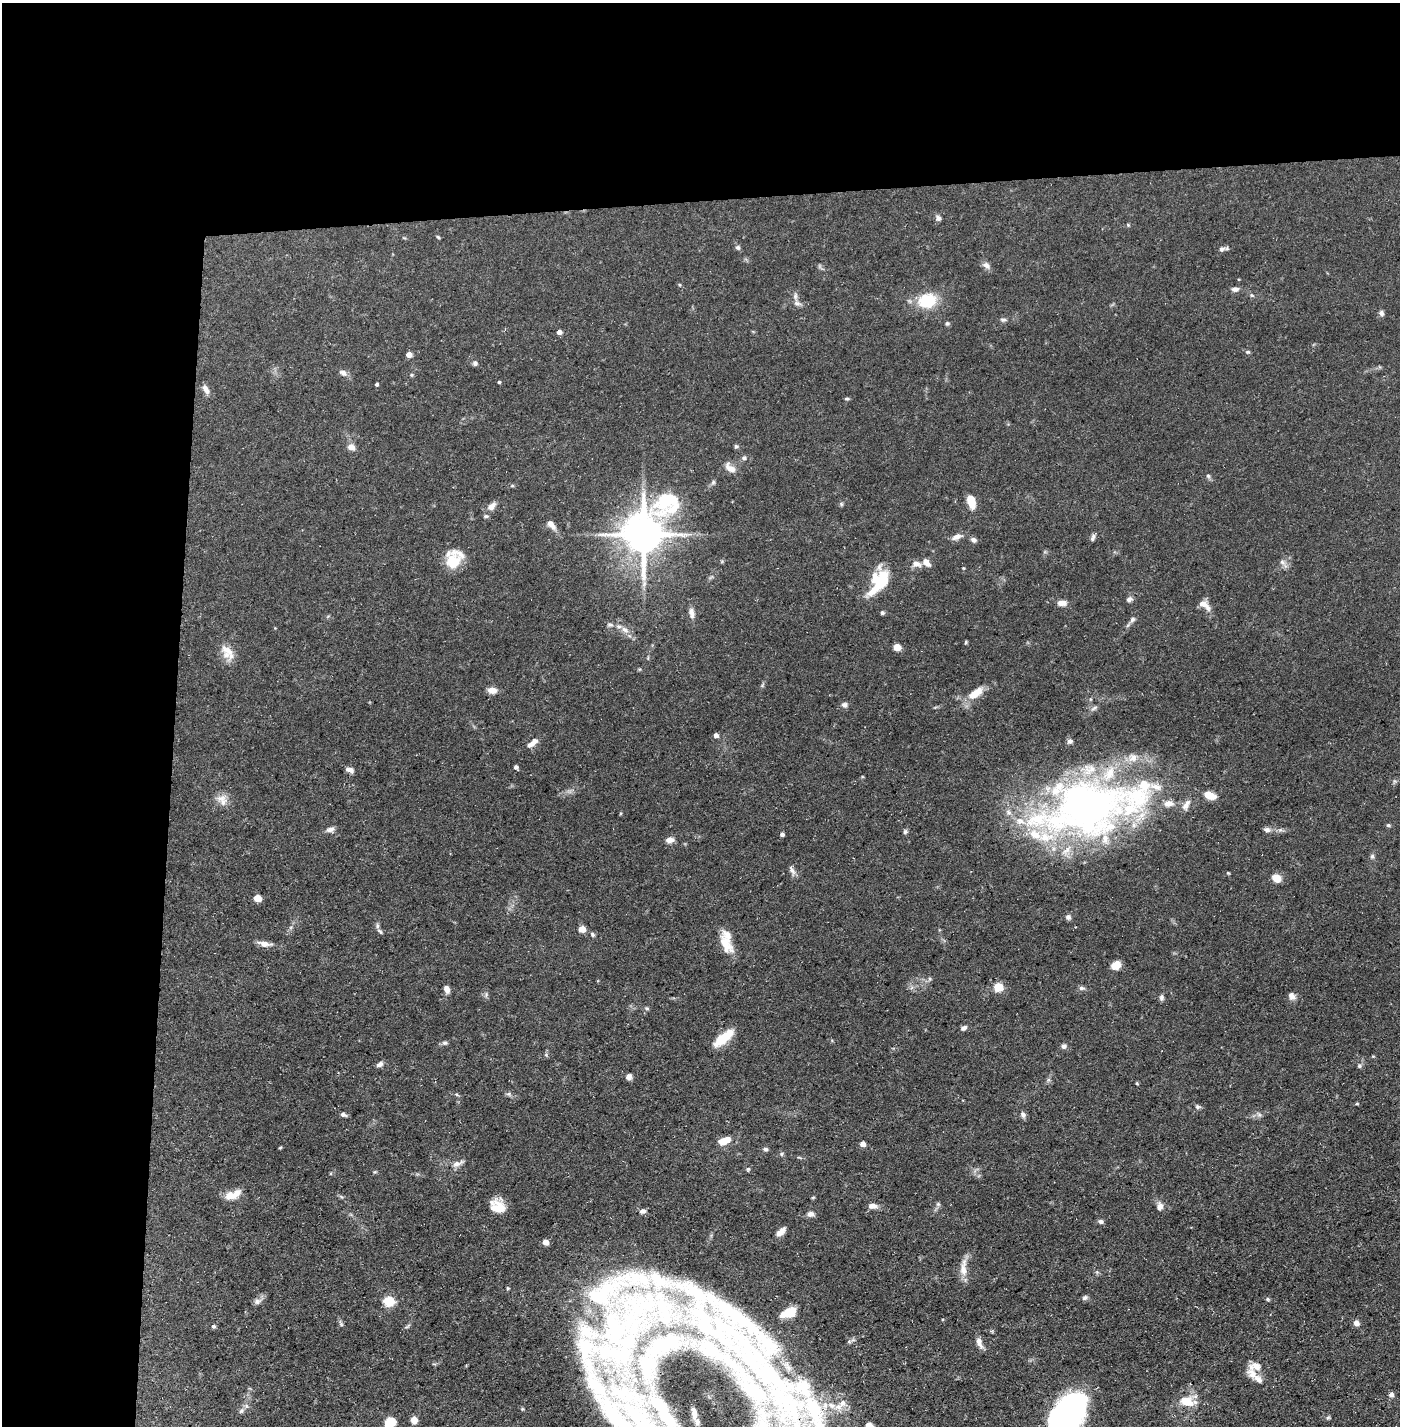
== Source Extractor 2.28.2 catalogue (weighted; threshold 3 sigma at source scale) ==
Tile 1 of 3 x 3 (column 1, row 1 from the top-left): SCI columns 25-1422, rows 2849-4272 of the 4245 x 4272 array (HDU 1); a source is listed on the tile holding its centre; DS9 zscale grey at full resolution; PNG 1402 x 1428 px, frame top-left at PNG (2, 3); no overlay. Shown black and unused: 24% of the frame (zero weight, under 3 of 5 exposures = <1% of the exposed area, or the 3 px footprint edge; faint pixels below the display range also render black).
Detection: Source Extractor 2.28.2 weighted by HDU 2 'WHT'; one run over the whole footprint, this tile lists its part. Background 0.0684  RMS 0.0041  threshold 0.0186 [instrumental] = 3 sigma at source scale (4.5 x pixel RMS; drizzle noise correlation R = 1.50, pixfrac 1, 0.05/0.05 arcsec/px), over >= 5 px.
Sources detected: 203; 5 inside a brighter object's white glare — not listed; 42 inside a brighter listed object's ellipse — not listed separately; the other 156 listed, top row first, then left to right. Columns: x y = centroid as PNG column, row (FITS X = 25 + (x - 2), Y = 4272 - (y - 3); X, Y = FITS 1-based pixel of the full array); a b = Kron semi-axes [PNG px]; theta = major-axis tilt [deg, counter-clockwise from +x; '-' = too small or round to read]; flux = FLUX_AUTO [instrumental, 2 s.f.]
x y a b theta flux
938 218 7 6 - 1.2
1128 225 4 4 - 0.44
438 237 6 3 -45 0.48
738 247 6 6 - 0.88
1222 249 9 6 14 1.4
986 265 10 7 -32 1.8
1235 289 9 6 0 1.6
1252 295 6 5 - 0.63
927 300 18 14 12 16
797 303 10 7 -30 1.6
1381 313 7 6 - 1.2
1003 320 8 5 0 0.89
947 323 5 5 - 0.74
559 332 5 4 - 2.4
1248 352 6 4 18 0.6
409 355 5 4 - 3.5
475 363 6 6 - 1.1
343 373 12 7 -35 1.7
411 375 5 4 - 0.47
499 382 3 3 - 0.49
377 384 4 3 - 0.71
206 389 12 6 -62 2.2
847 399 6 4 7 0.59
736 446 6 5 - 0.68
351 447 9 8 - 2.4
744 458 7 6 - 1
730 468 18 9 -37 3.3
1208 476 6 5 - 0.76
713 482 6 5 - 0.78
512 486 6 3 19 0.46
971 501 14 8 -73 7
667 502 51 43 -83 44
841 504 6 4 -72 0.54
491 506 12 7 41 2.4
486 516 7 4 9 0.66
551 524 14 7 -49 2.7
643 535 12 11 - 1300
956 537 11 6 28 2.5
1093 538 9 5 77 1.1
973 540 7 6 - 1.3
453 561 17 16 - 12
926 562 11 7 -49 2.6
1282 562 10 6 -50 1.6
916 564 11 7 -6 2.6
963 568 4 4 - 0.34
882 580 40 13 56 16
644 584 9 5 66 1.4
1129 599 7 6 - 1.3
1062 603 12 7 0 2.5
1204 605 17 8 -38 3.4
692 613 16 7 -81 2.3
882 613 5 5 - 0.79
1132 619 7 6 - 1.1
610 625 10 4 -5 1
625 630 12 7 -32 2.3
966 642 5 4 - 0.47
897 647 5 4 - 9
228 651 20 16 -40 5.7
492 690 9 7 -5 3.3
975 693 24 10 37 6.4
844 705 8 7 - 1.3
1094 708 10 4 32 1
716 735 5 4 - 1.8
1070 741 6 6 - 1.4
531 744 10 7 19 2
516 767 5 4 - 1.1
349 770 9 5 -21 1.9
222 798 17 10 13 3.6
1092 805 136 59 14 210
620 813 5 3 - 0.4
1388 825 6 4 -15 0.66
330 829 11 6 16 1.7
1267 830 9 6 -11 1.4
905 832 6 5 - 0.84
782 834 4 4 - 1
670 840 11 6 8 2
1372 856 7 6 - 0.91
792 870 14 6 -60 1.7
1228 873 5 3 - 0.39
1276 878 9 8 - 4.3
257 898 5 4 - 8.8
1068 917 7 7 - 1.2
582 929 7 7 - 3
380 931 10 5 -51 1.1
593 935 7 5 -47 0.77
265 944 16 6 -9 3
726 944 27 13 -61 7.2
1116 965 9 7 38 5.3
929 979 6 4 90 0.63
998 987 5 5 - 21
1082 988 9 5 0 1
447 989 9 6 -72 2.2
486 994 8 3 85 0.75
1292 996 10 7 -50 2
1161 998 8 6 90 1
647 1008 6 5 - 0.64
964 1028 7 5 28 1.3
724 1036 26 11 43 9.1
445 1043 7 6 - 0.92
1063 1046 6 6 - 1.2
380 1064 8 5 28 1.6
1359 1066 6 6 - 0.81
629 1077 7 6 - 1.5
1137 1083 4 4 - 0.42
508 1094 7 4 18 0.73
1198 1107 7 5 -11 0.88
1023 1114 8 6 -67 1.3
343 1115 7 5 -19 1.1
1259 1115 7 4 -1 1
724 1141 13 7 23 5.8
863 1144 5 5 - 2.6
765 1149 5 5 - 0.95
782 1154 6 5 - 0.7
457 1163 15 7 20 2.5
748 1169 6 4 -90 0.55
375 1172 6 3 -16 0.45
230 1196 14 12 12 4
341 1196 7 4 -21 0.62
813 1197 5 3 - 0.39
938 1204 6 5 - 0.76
872 1206 10 6 0 2.5
1160 1206 9 8 - 2.1
498 1207 15 13 -39 8.1
643 1211 8 6 13 1.4
811 1214 9 7 -3 1.6
1101 1221 7 5 -13 1.1
781 1231 12 6 42 2.7
545 1242 5 4 - 4.1
963 1268 26 8 86 4.7
1097 1272 5 5 - 0.62
1085 1298 8 6 16 1
1268 1299 6 4 -23 0.59
257 1301 10 7 21 1.6
388 1301 6 5 - 25
789 1312 18 9 22 7.3
1356 1323 8 7 - 1.7
341 1324 7 4 -46 0.73
214 1326 5 5 - 0.75
407 1326 9 3 32 0.69
614 1328 90 40 -85 100
739 1339 112 41 -31 98
979 1343 15 7 -70 2.4
673 1344 16 8 -62 2
1252 1374 18 12 -47 4.4
1391 1395 6 6 - 1.6
1186 1401 18 12 -15 7.7
843 1403 7 6 - 0.87
813 1408 27 12 -50 6.9
241 1411 8 6 45 1.2
694 1413 6 2 -78 0.82
666 1418 53 14 -47 21
1328 1418 6 4 67 0.63
414 1420 6 5 - 4.1
1065 1420 45 31 60 89
390 1422 12 10 26 6.3
869 1426 5 5 - 5.7
Isophote crosses this tile's border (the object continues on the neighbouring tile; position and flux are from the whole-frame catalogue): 4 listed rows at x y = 666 1418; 1065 1420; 390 1422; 869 1426